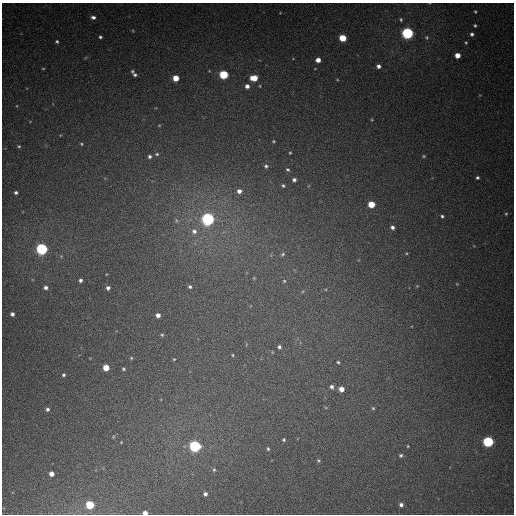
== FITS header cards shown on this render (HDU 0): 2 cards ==
NAXIS1  =                  512
NAXIS2  =                  512

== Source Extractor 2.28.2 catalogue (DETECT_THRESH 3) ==
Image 512 x 512 px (HDU 0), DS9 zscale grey, 1 PNG px = 1 image px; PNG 516 x 516 px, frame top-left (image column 1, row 512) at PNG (2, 3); no overlay
Background 422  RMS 12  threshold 35.1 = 3 sigma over >= 5 px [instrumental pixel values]
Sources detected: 86; all 86 listed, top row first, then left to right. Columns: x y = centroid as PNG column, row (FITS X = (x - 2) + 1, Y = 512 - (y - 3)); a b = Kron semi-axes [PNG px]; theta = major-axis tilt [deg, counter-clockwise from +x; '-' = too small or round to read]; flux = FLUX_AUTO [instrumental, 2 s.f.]
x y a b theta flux
475 12 3 3 - 830
93 17 6 5 - 2700
401 20 4 3 - 990
475 25 3 3 - 1000
408 33 5 5 - 140000
472 34 4 4 - 1800
100 37 4 3 - 1300
427 37 6 5 - 1100
343 38 5 5 - 22000
57 41 4 4 - 1200
466 42 4 3 - 810
457 55 4 4 - 8500
318 60 4 4 - 5900
378 66 4 4 - 3100
43 69 4 3 - 680
132 71 4 4 - 1100
135 75 4 3 - 1500
224 75 5 5 - 48000
176 78 5 4 - 12000
254 78 6 5 - 14000
247 86 5 5 - 3800
372 120 4 3 - 730
30 121 5 3 - 540
159 125 5 3 - 610
273 141 3 3 - 770
81 144 4 4 - 880
19 146 5 4 - 1100
290 153 3 3 - 730
157 154 5 4 - 1100
150 156 5 5 - 1600
424 156 5 4 - 970
266 166 5 5 - 1600
288 170 5 4 - 1200
477 178 4 3 - 1300
294 180 4 4 - 2000
283 186 4 3 - 1200
239 191 5 5 - 4100
16 192 3 3 - 1600
371 204 5 5 - 18000
506 214 5 4 - 1000
442 216 3 3 - 1300
208 219 6 6 - 210000
176 220 6 4 -79 1400
392 227 5 5 - 2500
194 231 8 7 - 4000
42 249 5 5 - 140000
406 253 4 3 - 710
283 254 6 5 - 1300
254 278 4 4 - 640
80 280 4 4 - 2100
284 281 4 3 - 780
457 284 4 3 - 620
417 286 5 4 - 790
46 287 5 4 - 2600
190 287 4 4 - 1500
108 288 4 4 - 2700
12 314 4 4 - 2600
158 315 4 4 - 4100
162 335 4 4 - 1100
279 347 5 4 - 1700
233 355 4 3 - 740
131 358 4 4 - 850
174 359 3 3 - 630
338 362 3 3 - 1000
106 368 5 5 - 13000
124 369 4 3 - 1000
63 375 4 4 - 1300
332 387 4 4 - 2300
341 389 4 4 - 6400
373 408 5 5 - 1000
47 409 5 4 - 1900
113 437 4 3 - 640
284 440 3 3 - 1000
121 442 3 3 - 510
488 442 5 5 - 96000
195 446 5 5 - 130000
408 446 3 3 - 750
268 449 4 3 - 1100
401 455 5 5 - 1400
318 460 4 4 - 1000
214 470 5 4 - 1100
51 474 4 4 - 4800
205 494 4 4 - 2300
90 505 5 5 - 35000
401 505 5 5 - 2900
145 513 4 3 - 6900
At the frame edge (FLAGS 8, measured only in part): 1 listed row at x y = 145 513